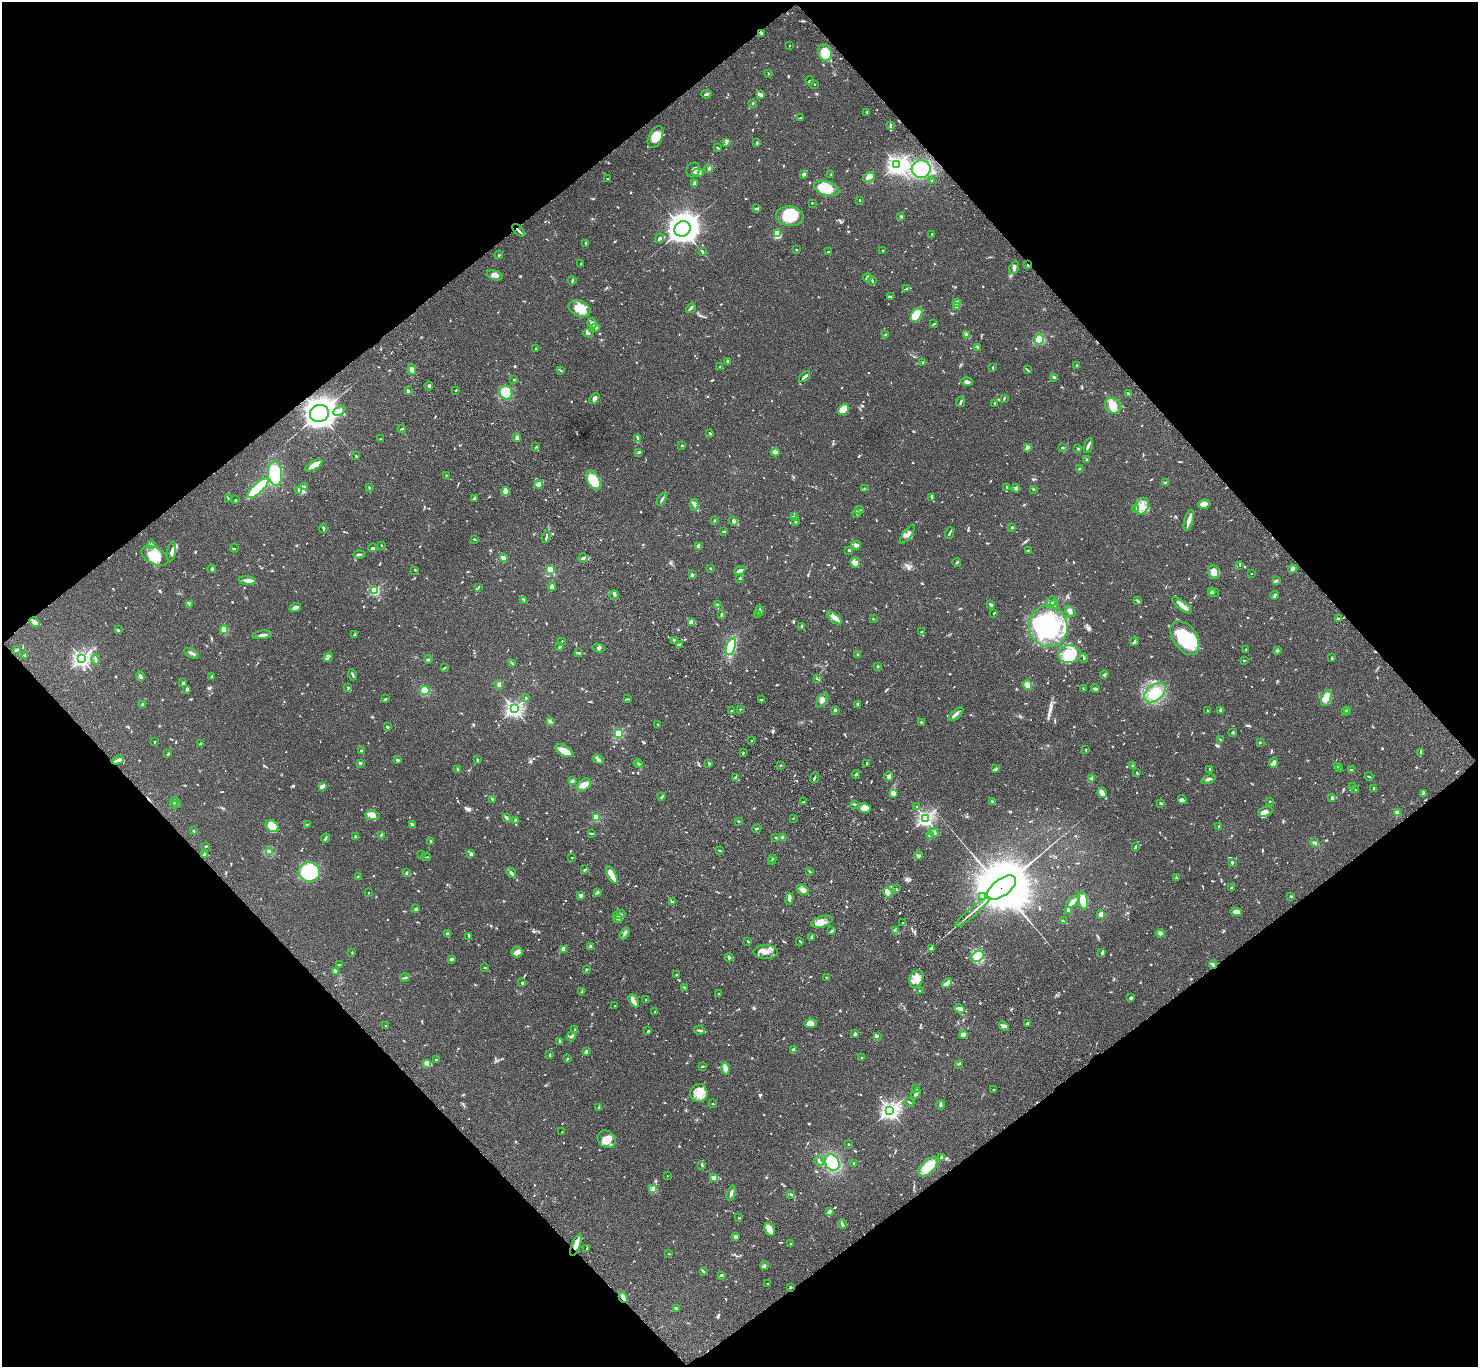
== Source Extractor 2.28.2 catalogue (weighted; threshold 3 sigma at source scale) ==
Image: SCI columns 103-6006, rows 384-5842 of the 6106 x 6084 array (HDU 1 of 3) = the unmasked area's bounding box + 8 px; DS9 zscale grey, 4 x 4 block average (1 PNG px = mean of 4 x 4 image px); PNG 1480 x 1369 px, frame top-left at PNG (2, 2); each listed source drawn as its Kron ellipse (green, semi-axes under 4 px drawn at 4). Shown black and unused: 50% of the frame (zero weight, under 3 of 4 exposures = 6% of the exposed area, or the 3 px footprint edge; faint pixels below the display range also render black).
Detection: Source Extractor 2.28.2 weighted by HDU 2 'WHT'. Background 0.0591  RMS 0.0053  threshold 0.0237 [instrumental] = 3 sigma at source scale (4.5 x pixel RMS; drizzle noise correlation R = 1.50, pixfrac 1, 0.05/0.05 arcsec/px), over >= 5 px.
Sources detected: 1226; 5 too faint to see at this stretch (4 x 4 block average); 9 inside a brighter object's white glare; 2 cosmic-ray / hot-pixel residue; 2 long thin detections or spike segments (spike, bleed or trail) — neither listed nor drawn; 37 coinciding with a brighter row at this scale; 93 inside a brighter listed object's ellipse — not listed separately; of the other 1078, all 500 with FLUX_AUTO >= 2.09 (the completeness limit of this list) listed and drawn (578 fainter detections not listed), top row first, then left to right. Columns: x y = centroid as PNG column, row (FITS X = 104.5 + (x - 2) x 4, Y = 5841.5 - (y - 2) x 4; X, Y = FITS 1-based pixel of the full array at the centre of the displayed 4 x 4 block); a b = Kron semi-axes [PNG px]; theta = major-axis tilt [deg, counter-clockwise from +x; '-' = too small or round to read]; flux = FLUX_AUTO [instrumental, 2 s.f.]
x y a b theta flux
761 33 3 2 - 5.4
790 46 2 2 - 3.8
825 53 8 6 -70 56
768 74 2 2 - 3.4
810 80 4 2 - 2.9
814 84 2 2 - 2.3
706 94 5 2 - 7.3
760 94 4 3 - 7.3
753 103 2 2 - 4.2
867 112 3 2 - 2.7
801 118 3 2 - 3.5
890 126 3 2 - 2.9
656 137 11 6 64 31
726 142 4 2 - 4.1
757 143 3 2 - 3.5
718 148 4 2 - 3.7
897 165 3 3 - 1000
709 168 3 2 - 4.1
921 169 9 9 - 150
693 170 8 6 55 14
698 173 6 4 3 16
804 174 3 2 - 7.8
831 175 3 2 - 4.9
869 177 6 4 26 12
608 179 3 2 - 2.4
932 181 2 2 - 2.1
694 183 4 2 - 7
827 188 13 7 -18 63
860 200 2 2 - 4.2
812 203 2 2 - 2.1
756 209 3 2 - 5.8
790 216 14 10 -4 82
901 216 3 2 - 3
682 229 8 7 - 3700
519 230 7 2 -45 8.5
777 234 4 3 - 88
932 234 2 2 - 3.1
659 238 5 3 - 7.2
586 243 4 2 - 3.5
796 250 2 2 - 3.6
883 251 3 2 - 2.4
702 252 3 2 - 5.6
828 252 3 2 - 2.1
499 255 4 2 - 2.5
581 264 3 2 - 2.4
1028 265 2 2 - 3.2
1014 268 7 3 65 7.7
495 275 8 4 -14 17
867 278 4 2 - 3.3
572 281 4 2 - 3.4
872 281 4 2 - 4.1
907 289 3 2 - 4.4
891 297 4 2 - 6.5
956 302 3 3 - 6.2
957 307 4 3 - 8.6
579 308 11 8 -22 39
691 308 5 2 - 4.9
916 315 8 5 58 90
592 323 5 3 - 8.9
934 324 3 2 - 3.7
596 328 3 2 - 5.5
588 333 5 2 - 5.3
967 334 4 3 - 5
885 335 3 2 - 2.7
1039 339 5 4 - 93
536 348 2 2 - 2.5
978 348 3 2 - 4.4
728 361 3 2 - 4.6
923 362 2 2 - 14
1077 365 2 2 - 2.8
720 367 2 2 - 2.1
993 368 3 2 - 2.1
412 369 5 3 - 11
1027 370 4 2 - 3.3
561 371 2 2 - 2.2
805 377 6 2 39 14
1054 377 3 2 - 5.6
514 379 2 2 - 3.7
967 382 6 3 -8 11
429 386 4 2 - 4.3
456 390 2 2 - 2.6
408 391 3 3 - 6.8
506 393 7 6 - 56
1128 393 4 2 - 4.6
1004 398 3 2 - 2.9
594 399 6 3 45 7.5
961 402 5 2 - 5
995 403 3 2 - 2.1
1113 406 8 7 - 44
843 410 6 5 - 69
339 411 6 4 29 12
319 413 9 8 - 3600
402 429 4 2 - 3.4
710 433 3 2 - 2.3
517 438 3 3 - 6.1
638 438 2 2 - 2.4
380 439 3 2 - 2.5
1088 445 8 2 71 9.2
682 446 2 2 - 2.5
536 447 2 2 - 2.2
1027 448 4 3 - 7.3
1062 448 3 2 - 5.2
1078 449 3 2 - 2.5
639 452 4 2 - 3.9
775 452 4 2 - 19
356 456 2 2 - 3.5
1087 460 2 2 - 23
314 465 10 3 30 51
1080 469 3 2 - 5.4
275 474 12 7 -84 140
446 475 2 2 - 3.2
593 480 10 6 -61 88
1166 483 2 2 - 34
539 484 4 3 - 31
304 486 3 2 - 2.6
1007 487 4 2 - 3.6
258 488 14 5 42 190
369 488 2 2 - 4
1016 488 4 4 - 7.6
865 489 3 2 - 3.8
1033 489 3 2 - 2.3
299 491 3 2 - 6.7
505 491 4 3 - 23
932 497 4 2 - 6.4
228 498 3 2 - 3.3
474 499 3 2 - 9.2
235 500 2 2 - 3.4
662 500 7 2 61 6.2
1204 504 6 4 9 19
694 505 6 2 -85 3.9
1142 506 8 6 64 34
1135 509 3 2 - 4.9
859 510 4 2 - 3.8
857 513 4 2 - 4.2
794 516 3 2 - 3
1189 520 11 2 73 29
714 521 2 2 - 5.3
733 521 5 3 - 5.8
795 522 3 2 - 2.3
1012 527 2 2 - 19
323 528 5 2 - 5.4
723 531 3 2 - 2.3
949 533 6 2 72 4.8
907 534 11 3 54 14
546 537 6 2 67 4.3
474 539 3 2 - 3.2
152 544 3 2 - 2.8
381 545 3 2 - 2.2
856 545 5 4 - 9.4
699 546 4 3 - 12
234 548 4 2 - 3
372 548 4 2 - 4.2
849 550 2 2 - 15
1028 550 3 2 - 2.6
171 552 10 3 80 11
359 554 6 2 1 9.5
155 556 15 8 -28 61
503 558 2 2 - 110
583 558 4 2 - 4.9
855 562 5 5 - 13
957 562 4 2 - 3.1
1240 565 2 2 - 2.3
212 569 4 3 - 4
711 569 2 2 - 2.6
1293 569 4 3 - 5.9
415 570 3 2 - 3
550 570 2 2 - 220
740 570 6 2 20 11
1213 572 7 5 -74 32
1251 574 2 2 - 2.5
692 575 2 2 - 29
740 578 3 2 - 3.7
247 581 9 3 -7 15
1276 581 3 3 - 3.7
552 586 4 3 - 9.2
478 587 3 2 - 2.9
375 590 2 2 - 350
1211 592 4 2 - 4.1
1214 593 5 2 - 3
614 595 5 2 - 2.3
1275 595 4 3 - 4.8
524 600 3 2 - 2.3
1052 601 5 2 - 7.4
1138 601 3 2 - 3.5
189 604 3 2 - 2.3
1054 604 2 2 - 2.7
718 605 4 2 - 7.2
991 605 3 2 - 8.9
1182 605 11 4 -38 19
295 607 6 3 21 14
760 611 5 2 - 7.4
1070 611 6 3 -49 8.8
993 613 2 2 - 2.5
721 614 3 2 - 3.7
758 615 2 2 - 2.4
834 618 8 3 -40 22
873 619 2 2 - 2.3
1338 619 2 2 - 8.5
35 622 5 4 - 15
692 622 4 3 - 16
802 626 3 3 - 4.5
1048 627 20 19 - 370
118 630 4 2 - 3.3
224 630 4 4 - 24
921 632 2 2 - 3.7
355 634 2 2 - 4.5
262 635 10 2 6 12
1185 638 19 12 -56 150
674 640 4 2 - 10
562 641 2 2 - 4
1134 641 5 2 - 4.3
680 644 4 2 - 2.4
559 647 4 2 - 5.9
731 647 9 4 72 110
598 648 6 3 -13 5.6
17 650 3 2 - 3.8
1246 650 2 2 - 5.7
1277 650 3 2 - 3.2
191 653 8 2 -25 7.4
578 653 2 2 - 2.3
858 654 3 2 - 2.8
1070 654 11 9 6 100
25 655 2 2 - 2.5
328 657 5 2 - 3.3
1084 658 4 2 - 3
1332 658 2 2 - 3
82 659 3 3 - 920
95 659 5 2 - 4.1
428 659 4 2 - 3.7
1244 661 3 2 - 3.1
512 663 2 2 - 2.9
877 666 2 2 - 15
444 668 3 2 - 2.6
1104 674 4 2 - 4.3
353 675 6 2 -71 5.2
140 676 5 2 - 13
211 676 4 2 - 3.5
817 679 2 2 - 2.6
183 683 3 2 - 4.1
499 684 3 3 - 7
1028 685 5 4 - 21
348 687 4 2 - 2.2
187 689 3 2 - 7.7
1083 689 3 2 - 2.6
1095 689 4 2 - 7.3
425 691 5 4 - 29
1155 693 12 7 37 79
526 698 3 2 - 3.3
1326 698 8 4 66 30
385 699 3 2 - 5.6
627 699 3 2 - 2.5
761 700 3 2 - 2.3
822 700 8 4 54 12
858 704 3 2 - 8
143 705 2 2 - 11
514 709 3 3 - 840
740 709 2 2 - 2.5
732 710 3 2 - 2.4
835 710 3 2 - 4.1
1208 710 3 2 - 2.5
1221 710 3 2 - 11
1347 710 3 2 - 2.5
1345 711 2 2 - 26
956 714 9 3 41 11
551 721 3 2 - 2.3
921 722 2 2 - 2.6
658 725 3 2 - 2.9
387 727 4 2 - 3.6
1233 732 3 2 - 3.8
618 733 2 2 - 310
1220 740 4 2 - 3
752 741 2 2 - 3.5
155 742 2 2 - 2.9
1260 742 2 2 - 3.1
200 744 2 2 - 5.2
1086 750 3 2 - 2.6
361 751 2 2 - 2.7
564 751 9 5 -27 32
743 753 2 2 - 2.8
1420 753 4 2 - 3.5
168 754 4 2 - 3
598 759 6 3 -31 8.4
118 760 6 3 18 11
397 760 3 2 - 4.5
477 760 2 2 - 5.5
360 763 2 2 - 21
638 763 4 2 - 2.4
709 763 4 2 - 3.8
867 763 2 2 - 5.8
1274 763 5 3 - 11
640 765 2 2 - 4
780 766 3 2 - 2.4
1132 766 3 2 - 3.6
1337 767 2 2 - 2.2
458 769 3 3 - 3.4
996 769 3 2 - 2.6
1210 769 4 2 - 3.5
1339 769 3 2 - 3.4
1352 770 4 2 - 6
1137 773 4 2 - 2.5
856 774 4 2 - 4
889 776 5 3 - 6.2
814 777 5 2 - 4.2
1369 777 4 2 - 2.8
735 778 2 2 - 2.5
1092 778 3 2 - 3.2
1209 779 7 2 19 7.8
572 781 4 3 - 4.4
584 785 8 5 38 30
323 786 4 3 - 11
1353 786 2 2 - 5.3
1374 789 3 2 - 3.3
1355 790 2 2 - 2.9
893 793 4 2 - 24
1102 793 5 4 - 11
1423 793 3 2 - 3.7
662 797 4 2 - 2.8
1332 798 2 2 - 34
492 799 4 2 - 2.2
1182 799 5 3 - 7.3
1270 801 2 2 - 2.3
176 802 6 2 -50 5.1
803 802 3 2 - 2.1
993 802 3 2 - 5.4
1161 803 2 2 - 4.6
173 804 3 2 - 5.3
854 804 3 2 - 3.5
917 807 2 2 - 4.2
864 808 6 4 -10 31
1265 812 7 4 20 26
1397 813 2 2 - 74
372 815 7 5 -8 25
596 817 2 2 - 160
506 818 3 2 - 6.7
793 818 2 2 - 2.3
925 818 3 3 - 740
515 820 3 2 - 3.2
738 821 2 2 - 3.6
307 824 4 2 - 2.3
412 825 3 3 - 4.9
272 826 7 5 -38 74
1219 826 2 2 - 5.6
757 829 4 2 - 3.3
193 830 2 2 - 4.2
591 833 3 2 - 4.2
934 833 5 3 - 8.6
381 835 3 2 - 2.7
930 835 3 3 - 8.3
356 837 4 2 - 3
776 837 2 2 - 3
325 838 5 2 - 4.7
783 838 2 2 - 14
431 841 2 2 - 7.1
1314 843 2 2 - 2.3
206 846 3 2 - 3.4
1135 847 4 2 - 3.9
720 851 3 2 - 2.5
269 852 3 3 - 7.4
471 854 3 2 - 9.9
204 855 3 3 - 6.5
421 855 2 2 - 3.3
918 856 4 3 - 4.1
427 857 4 2 - 2.2
572 858 2 2 - 3.1
773 859 2 2 - 3.2
771 860 4 2 - 2.6
1232 862 3 2 - 4.5
584 870 3 2 - 3
810 871 3 2 - 3.4
309 872 10 9 - 190
406 873 2 2 - 6.7
511 873 5 2 - 6.9
612 875 9 3 -63 29
358 876 2 2 - 2.4
1176 877 3 2 - 2.7
1001 888 17 8 36 29000
1231 888 3 2 - 2.3
896 889 2 2 - 2.2
803 890 6 5 - 16
597 892 3 2 - 3.4
369 893 2 2 - 3.3
888 893 5 3 - 9
581 895 2 2 - 54
1291 896 3 2 - 2.6
982 897 2 2 - 3.2
789 899 6 3 72 8
1083 901 9 4 -80 65
672 902 3 2 - 2.9
1072 902 8 3 45 28
416 909 2 2 - 28
1069 910 2 2 - 46
973 912 22 2 41 18
1236 912 6 4 -12 17
1101 914 3 3 - 18
619 915 6 4 16 9.3
618 919 4 2 - 3.5
1063 921 4 2 - 2.3
822 922 11 5 17 20
903 922 2 2 - 3.5
832 931 4 2 - 3.9
895 931 2 2 - 2.1
625 933 6 3 59 7.5
1160 933 4 3 - 8.8
448 934 3 3 - 5.5
469 936 3 2 - 2.8
811 937 3 2 - 2.9
748 941 2 2 - 3.5
800 941 2 2 - 3.7
591 946 2 2 - 36
932 948 4 3 - 12
563 949 4 2 - 13
517 952 5 5 - 12
766 952 12 7 -1 23
352 953 2 2 - 2.5
1102 953 4 3 - 4.2
978 956 7 5 32 46
729 957 4 2 - 7.3
451 959 3 2 - 7.2
1213 964 4 2 - 4.6
339 965 2 2 - 4
484 967 2 2 - 2.1
586 969 2 2 - 5
335 972 2 2 - 12
676 975 2 2 - 2.9
826 977 2 2 - 2.3
405 978 5 2 - 5.8
916 979 9 6 64 35
522 983 4 3 - 4.9
947 983 6 3 42 12
684 987 3 2 - 4.2
920 990 3 2 - 2.5
582 992 3 2 - 2.5
719 994 2 2 - 3.6
1131 998 4 3 - 4.3
646 1000 2 2 - 4.8
634 1001 7 3 -59 14
615 1005 2 2 - 3.4
959 1009 5 3 - 6.4
655 1012 2 2 - 2.5
1027 1023 3 2 - 4.8
811 1024 6 4 7 22
385 1026 2 2 - 2.2
1004 1026 6 3 -45 8.4
575 1029 3 2 - 3.1
700 1030 5 2 - 6.5
648 1031 3 2 - 3.6
855 1034 4 3 - 3.6
963 1035 4 3 - 25
571 1036 5 2 - 5.6
877 1036 3 2 - 3.2
560 1042 4 2 - 6.4
793 1050 4 2 - 5.2
586 1052 3 3 - 4.9
549 1055 3 2 - 2.2
862 1058 2 2 - 3
567 1059 3 2 - 3
436 1060 2 2 - 7.8
427 1063 4 3 - 20
958 1064 4 2 - 4
703 1066 4 2 - 2.4
725 1068 6 3 -83 16
916 1088 3 2 - 4
994 1090 3 2 - 2.6
699 1093 9 8 - 35
916 1094 6 2 51 10
910 1102 5 2 - 3.6
713 1104 2 2 - 4.5
941 1105 5 3 - 4.3
599 1107 3 2 - 2.3
890 1110 3 3 - 1100
562 1132 2 2 - 2.1
607 1139 9 8 - 29
848 1144 2 2 - 3.3
941 1157 2 2 - 3.7
819 1161 5 2 - 6.2
832 1163 9 6 -57 100
853 1163 2 2 - 10
702 1165 2 2 - 5.9
928 1167 12 6 46 64
667 1176 2 2 - 3.6
714 1178 2 2 - 94
653 1189 4 2 - 4.9
731 1193 7 3 74 8.5
791 1194 3 2 - 3.5
829 1212 3 2 - 4
739 1218 2 2 - 3.5
842 1224 5 3 - 5.3
769 1229 7 5 -62 30
736 1237 2 2 - 38
791 1244 2 2 - 3.1
576 1245 12 3 69 27
587 1249 3 2 - 3.1
669 1254 2 2 - 2.3
764 1266 4 2 - 4.3
703 1271 4 2 - 4
721 1276 3 2 - 4.7
768 1284 3 2 - 2.5
790 1287 4 2 - 3.4
623 1297 5 3 - 8.4
676 1308 3 2 - 8.3
Overlapping masked pixels (flux is a lower limit): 7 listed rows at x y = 761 33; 519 230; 1028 265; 319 413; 1001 888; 928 1167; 576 1245
Diffuse or blended objects may show on this block-average render without a row.